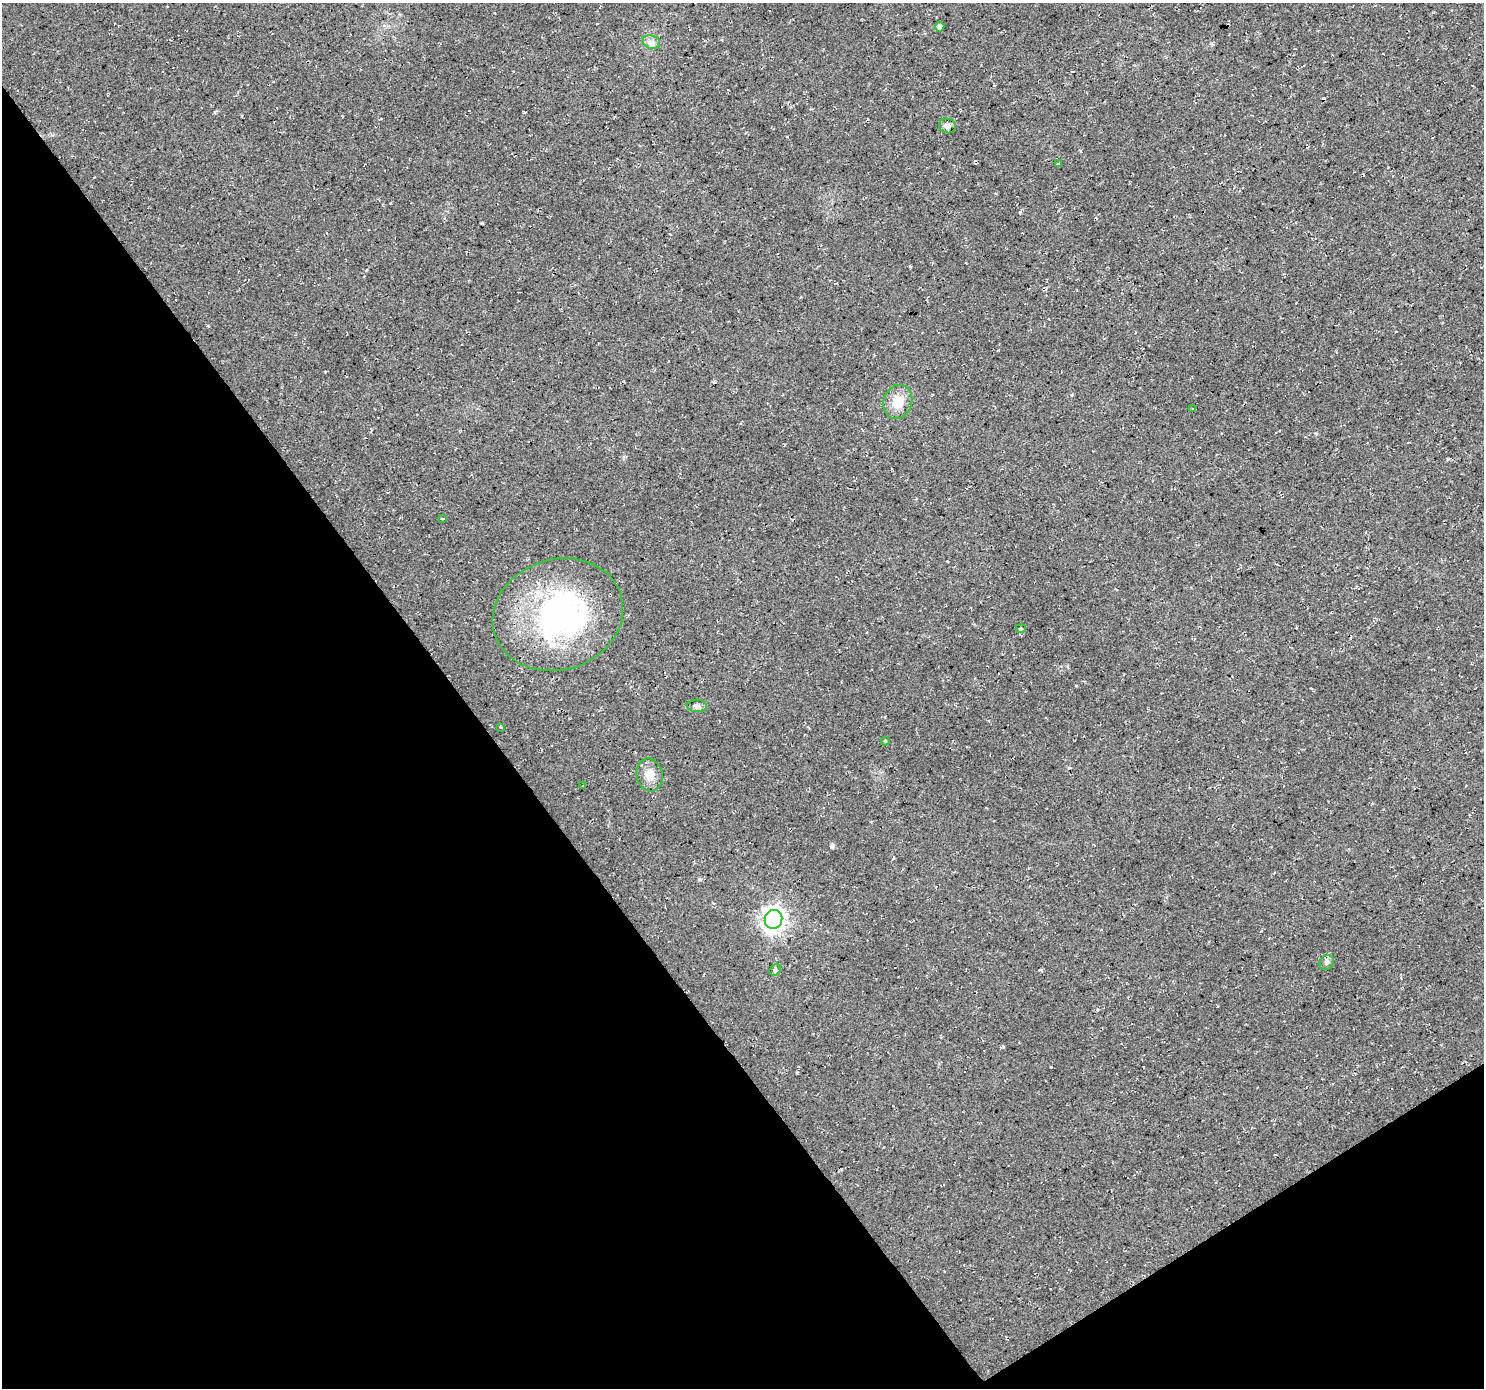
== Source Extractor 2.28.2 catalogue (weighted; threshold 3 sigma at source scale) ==
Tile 14 of 4 x 4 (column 2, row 4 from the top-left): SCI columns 1488-2969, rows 188-1573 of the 5932 x 5855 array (HDU 1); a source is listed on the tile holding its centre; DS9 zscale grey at full resolution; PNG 1486 x 1390 px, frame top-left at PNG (2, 3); each listed source drawn as its Kron ellipse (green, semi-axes under 4 px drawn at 4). Shown black and unused: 35% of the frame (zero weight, under 3 of 4 exposures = <1% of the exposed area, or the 3 px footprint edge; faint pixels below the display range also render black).
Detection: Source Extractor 2.28.2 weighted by HDU 2 'WHT'; one run over the whole footprint, this tile lists its part. Background 0.0207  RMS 0.0059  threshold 0.0267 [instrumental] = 3 sigma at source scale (4.5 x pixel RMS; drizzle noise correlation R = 1.50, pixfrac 1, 0.0396/0.0396 arcsec/px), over >= 5 px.
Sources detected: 18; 1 inside a brighter object's white glare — neither listed nor drawn; the other 17 listed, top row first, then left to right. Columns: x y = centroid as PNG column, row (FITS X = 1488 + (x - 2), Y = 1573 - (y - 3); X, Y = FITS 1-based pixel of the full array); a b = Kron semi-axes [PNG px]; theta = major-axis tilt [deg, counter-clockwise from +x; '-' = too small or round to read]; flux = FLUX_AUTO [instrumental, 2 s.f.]
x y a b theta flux
940 27 4 4 - 2
651 42 9 6 -15 2.5
947 126 8 7 - 2
1058 163 3 2 - 0.47
898 402 17 14 70 10
1193 409 4 3 - 0.51
442 519 3 2 - 0.56
558 615 66 55 18 140
1021 628 5 3 - 0.77
697 706 10 6 -1 1.8
500 727 3 3 - 0.57
885 741 4 3 - 0.7
650 775 16 13 -77 6.7
583 786 3 2 - 0.67
774 919 9 8 - 370
1327 962 8 6 48 1.6
775 970 6 5 - 0.97
Unlisted compact peaks at least as high as the median listed source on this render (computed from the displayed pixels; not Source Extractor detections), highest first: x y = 832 846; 1020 212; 1448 459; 1041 970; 1051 1067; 910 266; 1316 433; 1076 686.